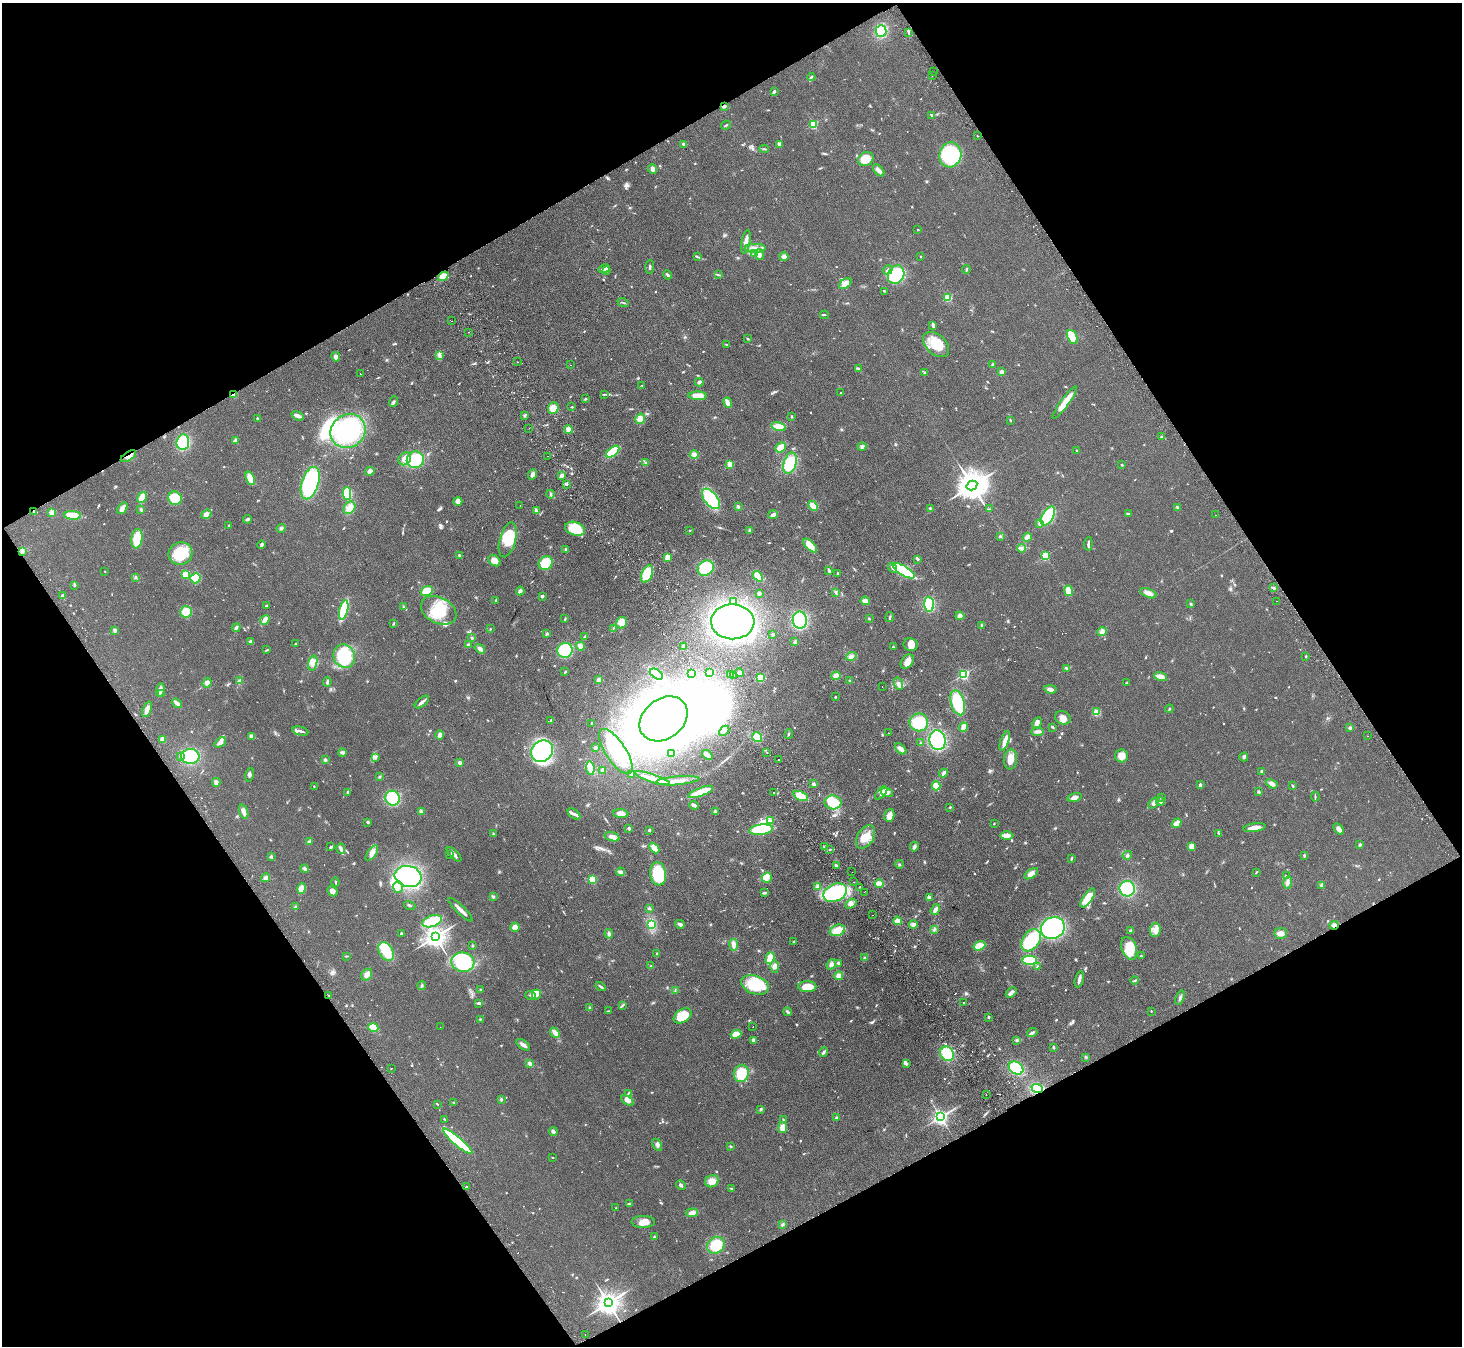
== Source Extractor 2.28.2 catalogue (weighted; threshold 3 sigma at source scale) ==
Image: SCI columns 51-5889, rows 331-5705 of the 5940 x 5898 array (HDU 1 of 3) = the unmasked area's bounding box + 8 px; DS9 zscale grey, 4 x 4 block average (1 PNG px = mean of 4 x 4 image px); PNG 1464 x 1348 px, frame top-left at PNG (2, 3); each listed source drawn as its Kron ellipse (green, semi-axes under 4 px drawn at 4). Shown black and unused: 47% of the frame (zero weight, under 2 of 3 exposures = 3% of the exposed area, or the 3 px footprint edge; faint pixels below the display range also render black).
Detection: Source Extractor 2.28.2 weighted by HDU 2 'WHT'. Background 0.0777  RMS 0.0086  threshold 0.0385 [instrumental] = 3 sigma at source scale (4.5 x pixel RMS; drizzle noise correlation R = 1.50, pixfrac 1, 0.05/0.05 arcsec/px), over >= 5 px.
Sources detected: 942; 4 too faint to see at this stretch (4 x 4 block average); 20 inside a brighter object's white glare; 20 cosmic-ray / hot-pixel residue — neither listed nor drawn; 7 coinciding with a brighter row at this scale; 42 inside a brighter listed object's ellipse — not listed separately; of the other 849, all 500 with FLUX_AUTO >= 3.62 (the completeness limit of this list) listed and drawn (349 fainter detections not listed), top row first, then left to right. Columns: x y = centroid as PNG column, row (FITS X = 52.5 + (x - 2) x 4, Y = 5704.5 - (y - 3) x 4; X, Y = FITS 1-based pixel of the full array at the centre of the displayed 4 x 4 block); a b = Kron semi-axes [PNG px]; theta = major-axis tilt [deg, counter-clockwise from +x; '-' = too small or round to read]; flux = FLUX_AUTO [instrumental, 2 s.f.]
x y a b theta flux
881 31 6 5 - 130
908 32 3 2 - 5.6
934 71 2 2 - 3.9
932 75 2 2 - 5.4
811 77 4 2 - 5.7
774 91 4 3 - 7.4
724 106 3 2 - 14
931 115 3 2 - 5.7
813 124 2 2 - 370
726 125 5 2 - 7
978 136 2 2 - 3.7
684 144 2 2 - 57
779 144 4 3 - 9.4
764 149 5 2 - 5.1
950 155 12 11 - 350
866 159 8 6 34 77
652 169 5 3 - 23
879 170 7 3 -47 25
918 230 2 2 - 3.7
746 242 12 3 80 54
755 248 10 4 0 35
754 253 4 3 - 11
759 254 5 4 - 19
697 256 4 2 - 5.3
784 256 5 4 - 20
921 256 2 2 - 11
650 267 7 2 89 7
604 269 6 3 14 30
966 269 4 2 - 6.4
888 270 5 2 - 10
607 271 4 2 - 4.4
668 275 5 2 - 8.8
718 275 4 2 - 5.4
896 275 9 7 60 250
443 276 5 4 - 58
845 284 7 4 38 43
884 291 2 2 - 4.7
948 297 2 2 - 290
623 302 5 2 - 4.7
824 315 4 2 - 4.2
452 321 2 2 - 4
933 325 4 4 - 9
468 332 2 2 - 38
1072 337 7 5 -66 130
748 338 4 2 - 4.3
936 344 15 9 -42 130
727 345 4 2 - 5.7
439 356 4 2 - 6.6
336 357 5 4 - 19
517 362 2 2 - 9.9
993 364 3 2 - 6.2
571 365 2 2 - 4.1
858 369 4 3 - 11
1002 372 3 3 - 21
925 373 3 3 - 11
360 374 2 2 - 7
699 382 4 3 - 9.5
642 385 2 2 - 7.4
841 393 3 2 - 4.4
604 394 4 2 - 5.2
234 395 4 3 - 16
698 396 9 4 -2 56
585 399 3 2 - 4
394 401 5 2 - 9.1
1065 402 20 4 54 83
728 403 5 2 - 50
572 407 2 2 - 5.7
553 408 6 5 - 57
525 415 4 2 - 6.8
298 416 6 3 -20 22
791 417 3 2 - 4.6
257 418 3 2 - 5.6
640 419 5 5 - 49
1010 420 3 2 - 4.6
779 427 7 4 -15 62
529 428 2 2 - 4.2
568 429 4 4 - 22
348 431 18 16 35 590
1162 437 3 2 - 3.7
236 440 4 3 - 9
183 442 8 6 83 210
862 446 4 3 - 13
780 447 6 3 40 72
1077 450 2 2 - 4.2
613 452 8 4 38 200
694 454 4 4 - 18
128 456 8 3 32 28
547 456 2 2 - 5.8
405 459 7 5 47 37
415 460 8 8 - 180
646 462 3 2 - 4.6
790 463 11 6 74 200
730 464 2 2 - 200
1122 465 3 2 - 3.9
370 471 5 4 - 18
532 474 5 3 - 18
562 475 4 3 - 14
250 478 7 4 -69 60
310 483 17 8 73 540
566 484 3 2 - 7.6
972 485 5 4 - 10000
347 493 6 4 90 130
551 494 4 2 - 7.3
142 497 6 3 60 74
175 498 7 6 - 120
711 499 12 6 -51 330
458 501 4 4 - 20
520 505 2 2 - 4.9
813 506 5 4 - 44
738 507 3 3 - 7.3
123 508 6 3 54 41
350 508 7 5 53 42
930 508 3 2 - 4.1
1177 508 4 3 - 7.5
989 509 4 2 - 4.1
141 510 3 2 - 9
536 510 4 3 - 9.1
34 512 3 2 - 4.8
52 513 2 2 - 150
206 514 5 4 - 23
1128 514 3 2 - 6.3
72 515 8 4 -3 88
773 515 5 2 - 22
1215 515 2 2 - 8.2
1048 516 11 5 60 300
247 519 5 2 - 12
1040 524 4 3 - 10
229 525 2 2 - 4.3
281 528 4 3 - 11
575 529 10 6 -16 130
750 530 3 3 - 6.1
690 531 2 2 - 4.1
1000 536 3 3 - 6.2
1027 537 4 3 - 27
137 539 10 5 83 130
508 540 18 8 75 140
1088 544 6 2 85 11
262 545 4 3 - 10
810 546 9 4 -45 61
1021 548 4 2 - 9
566 549 3 3 - 6.5
22 551 4 2 - 8
180 553 12 11 - 170
459 555 3 2 - 5.5
1045 556 2 2 - 380
668 557 3 3 - 75
917 559 2 2 - 6
494 561 6 5 - 49
546 563 7 6 - 110
706 568 8 7 - 210
892 568 5 3 - 9.8
829 570 4 2 - 9.5
105 571 2 2 - 4.4
904 571 12 4 -31 360
837 573 4 2 - 5.2
185 574 2 2 - 250
647 574 9 5 67 120
758 576 6 3 -49 49
135 577 3 2 - 4.6
195 578 5 5 - 110
74 585 3 2 - 5.7
1274 588 3 2 - 8.5
427 591 6 4 21 78
520 591 4 3 - 15
1068 591 5 3 - 100
836 592 4 2 - 7.9
759 593 3 3 - 11
1148 593 9 4 -23 32
63 596 3 2 - 11
542 596 3 3 - 8.5
496 600 3 2 - 5.7
865 601 5 3 - 37
1276 601 2 2 - 5.2
734 602 3 2 - 5.9
929 604 7 5 -85 160
1191 604 2 2 - 6.2
266 606 3 2 - 8.6
403 607 3 2 - 5.2
344 610 10 4 75 280
439 610 19 13 -28 150
186 612 6 5 - 78
960 616 4 4 - 18
890 617 5 2 - 6.1
565 619 4 2 - 4.9
869 619 3 2 - 4.4
265 620 5 4 - 30
800 620 8 7 - 340
733 622 22 17 -2 1500
622 623 6 5 - 53
393 624 3 2 - 4.1
982 625 2 2 - 52
236 628 4 3 - 11
613 628 4 2 - 3.9
490 629 2 2 - 5.9
115 631 3 2 - 6
1102 632 5 4 - 15
547 634 3 3 - 7.1
773 634 2 2 - 8.8
585 637 3 2 - 8.3
472 638 3 3 - 5.4
251 642 3 3 - 14
795 642 3 3 - 11
295 644 3 2 - 3.8
911 644 7 6 - 41
468 645 3 3 - 9.1
580 646 4 4 - 21
684 646 3 2 - 23
893 647 2 2 - 6.3
480 649 6 3 -38 16
267 650 3 2 - 4.3
565 650 8 7 - 260
344 656 12 10 -65 270
851 656 5 4 - 17
1306 656 2 2 - 5.1
907 662 8 5 51 41
313 663 8 4 74 31
1067 668 3 2 - 5.5
565 672 3 2 - 5.7
709 672 2 2 - 42
692 673 4 4 - 15
739 673 4 3 - 11
656 674 7 4 -35 200
730 674 2 2 - 3.8
964 674 2 2 - 600
733 676 4 2 - 3.6
836 676 4 4 - 35
1161 677 6 3 -17 47
760 678 4 4 - 60
598 680 4 4 - 15
240 681 3 2 - 6.9
850 681 2 2 - 5.4
327 682 5 2 - 9.5
207 683 5 4 - 16
1126 683 3 2 - 3.6
899 684 6 3 -71 14
882 687 2 2 - 11
1050 689 6 3 -8 16
160 690 7 3 78 32
162 694 4 3 - 11
835 697 2 2 - 4.1
422 702 8 3 39 16
177 703 5 2 - 28
958 703 13 6 -73 210
147 709 8 3 70 34
1169 709 4 2 - 5.3
1096 712 4 3 - 32
1063 718 8 6 -27 31
664 719 26 20 38 2200
550 721 2 2 - 4.1
919 722 9 9 - 130
592 723 3 2 - 6.9
1037 723 6 4 63 18
963 727 4 3 - 32
1053 727 3 2 - 4.8
1350 728 3 3 - 6.5
300 731 8 2 -13 13
724 731 6 4 44 16
1037 732 6 3 1 20
888 733 2 2 - 13
789 734 5 2 - 5.3
440 735 4 3 - 19
252 736 4 4 - 15
1368 736 2 2 - 5.2
757 737 5 4 - 80
163 739 3 3 - 28
937 740 10 8 -80 430
1005 741 10 4 71 36
220 742 6 3 38 24
920 743 3 2 - 3.9
595 748 2 2 - 12
901 749 7 3 -44 30
542 751 12 10 40 570
616 751 26 10 -56 160
342 752 4 3 - 12
767 752 2 2 - 4.8
672 753 4 2 - 6.6
707 755 6 3 -38 26
190 756 9 7 -1 230
1122 756 6 6 - 46
180 757 4 2 - 6.8
1244 757 4 3 - 9.9
376 758 3 2 - 4.2
779 759 2 2 - 3.7
1010 759 10 6 84 53
325 760 4 3 - 7.9
460 763 2 2 - 66
590 768 7 4 -83 51
602 770 3 3 - 7.3
1261 771 3 2 - 9
944 773 4 2 - 17
632 774 3 2 - 5.7
250 775 7 3 75 11
380 777 3 2 - 4.8
652 778 18 3 -18 43
677 781 22 3 5 49
216 782 4 3 - 14
814 784 3 3 - 8.4
1272 784 6 3 -30 28
1200 785 3 2 - 11
314 786 2 2 - 3.8
936 786 4 3 - 76
1293 786 3 2 - 8.2
348 792 3 2 - 7.2
701 792 13 3 21 150
774 792 2 2 - 6.5
1259 792 3 2 - 8.8
881 793 8 3 50 19
887 793 6 4 -16 20
801 796 7 4 -25 76
1074 797 7 4 16 23
1161 797 3 2 - 4.8
1315 797 5 2 - 6.1
392 798 7 7 - 180
833 802 8 7 - 130
1160 802 4 3 - 10
1153 803 6 4 53 15
694 805 5 2 - 22
950 807 3 2 - 3.9
715 811 3 3 - 7.1
244 812 7 3 -71 29
421 812 4 3 - 10
621 813 7 4 -2 29
574 814 7 4 -37 18
889 815 6 5 - 33
770 820 3 3 - 8.1
368 822 3 3 - 6.5
1177 823 5 3 - 43
994 824 2 2 - 3.9
629 828 2 2 - 12
1254 828 11 3 8 48
1339 829 7 4 -56 22
649 830 3 3 - 4.3
761 830 12 5 6 200
1219 833 3 2 - 4.7
493 834 3 2 - 4
1007 836 6 4 0 33
612 837 8 4 -16 21
866 837 13 8 58 74
309 841 4 2 - 7.2
1360 844 4 3 - 6.2
824 846 2 2 - 4.7
1192 846 4 3 - 29
331 847 3 2 - 8
914 847 5 3 - 13
654 848 6 4 -47 46
341 849 5 3 - 13
830 850 2 2 - 6
372 853 9 4 53 25
450 854 3 2 - 4.3
454 854 9 3 -45 20
1127 855 5 3 - 8.8
1304 855 3 2 - 5.7
271 857 4 3 - 7.4
1072 858 3 2 - 5.1
899 864 4 2 - 5.8
836 865 4 2 - 6.6
304 869 4 3 - 10
620 872 4 3 - 11
852 872 2 2 - 4.1
1256 872 3 2 - 4.1
658 874 12 8 -81 210
1031 874 8 4 35 29
408 876 14 10 -12 520
1286 876 2 2 - 5.5
266 878 4 4 - 17
767 878 5 5 - 23
592 879 4 3 - 90
335 882 4 2 - 7
854 882 2 2 - 7.9
1288 882 6 3 80 17
879 883 4 3 - 44
1322 885 4 3 - 10
398 887 6 5 - 25
818 887 4 3 - 15
859 887 2 2 - 5.3
301 888 5 3 - 58
1127 889 8 7 - 190
332 891 5 4 - 25
864 892 2 2 - 5.5
764 893 4 2 - 12
835 893 12 8 24 430
493 897 2 2 - 3.7
930 897 3 3 - 9.1
1088 898 11 4 55 90
851 904 6 4 32 19
410 906 6 2 -20 5.7
295 907 4 2 - 5.3
649 908 3 2 - 6.3
460 910 16 2 -44 37
935 910 5 3 - 22
872 915 2 2 - 7
432 921 10 5 18 340
897 921 4 3 - 32
680 924 5 3 - 14
652 925 4 4 - 17
913 925 4 4 - 19
1334 925 4 3 - 21
515 927 4 4 - 33
1053 928 12 10 30 490
934 929 3 2 - 4.9
837 930 8 5 21 65
1130 930 3 2 - 4.1
1155 930 7 5 86 30
1281 933 6 5 - 27
401 934 2 2 - 8.2
609 934 5 3 - 13
435 937 3 3 - 4500
1031 940 12 8 55 270
794 942 3 2 - 4.4
734 945 6 4 -82 24
473 946 3 2 - 4.6
979 946 6 4 19 68
1129 948 12 7 -69 130
386 951 10 6 -57 130
657 954 3 2 - 5.6
346 956 4 2 - 4
1141 956 2 2 - 5.8
770 958 6 2 69 110
865 958 4 3 - 8.9
1029 960 7 4 1 230
463 962 11 9 -7 310
839 963 3 3 - 9.2
831 964 5 4 - 15
651 966 3 2 - 4.1
775 966 6 4 -89 18
1037 966 3 2 - 3.7
367 975 6 5 - 23
839 976 4 4 - 26
1079 979 8 2 76 22
1135 980 4 2 - 6.3
755 985 14 9 -20 180
422 986 4 2 - 7.3
601 987 5 2 - 9.8
807 987 9 5 0 78
480 990 2 2 - 5.5
675 990 4 2 - 4.2
1011 992 6 3 44 20
536 994 5 4 - 20
329 995 2 2 - 9.9
530 995 5 2 - 10
1180 998 7 2 72 12
479 1003 4 2 - 11
964 1003 2 2 - 6.7
623 1005 4 2 - 5.2
590 1008 3 3 - 7.5
608 1011 4 2 - 3.7
1151 1011 2 2 - 4.9
787 1012 4 2 - 7
683 1016 10 6 34 140
989 1017 2 2 - 18
480 1019 3 2 - 3.8
440 1027 2 2 - 5.5
753 1027 2 2 - 4
373 1028 5 4 - 100
555 1033 6 3 -51 30
1032 1033 5 3 - 12
736 1034 5 4 - 38
754 1040 3 2 - 22
1017 1040 4 3 - 7.1
523 1045 8 3 -35 22
1053 1047 3 2 - 5.4
823 1052 5 2 - 11
947 1054 7 6 - 190
1086 1057 2 2 - 3.6
906 1063 4 3 - 8.2
530 1064 3 3 - 17
1016 1068 8 6 -34 180
391 1069 2 2 - 4.4
741 1073 9 7 74 140
1037 1088 6 4 -19 220
628 1093 4 2 - 5
986 1094 2 2 - 5.7
501 1099 3 2 - 8.5
627 1101 7 4 -33 33
454 1102 3 2 - 3.7
437 1104 3 2 - 3.8
761 1109 3 3 - 6.7
940 1117 3 3 - 2000
836 1118 3 2 - 3.8
445 1119 3 2 - 4.4
783 1120 3 2 - 5
783 1127 6 4 79 40
553 1132 4 3 - 12
458 1141 19 4 -40 400
657 1145 7 3 -62 12
731 1146 3 2 - 3.8
552 1158 2 2 - 4.3
712 1181 7 6 - 51
681 1185 5 3 - 9.5
467 1187 4 2 - 4
731 1189 3 2 - 4
630 1204 4 2 - 8.6
616 1208 2 2 - 4
692 1213 6 4 6 32
643 1222 11 6 1 49
783 1225 2 2 - 4.2
654 1237 3 2 - 5.8
716 1245 9 8 - 160
608 1303 4 4 - 5600
585 1334 2 2 - 4
Overlapping masked pixels (flux is a lower limit): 7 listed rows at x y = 724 106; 443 276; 234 395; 128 456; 34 512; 1334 925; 1037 1088
Diffuse or blended objects may show on this block-average render without a row.